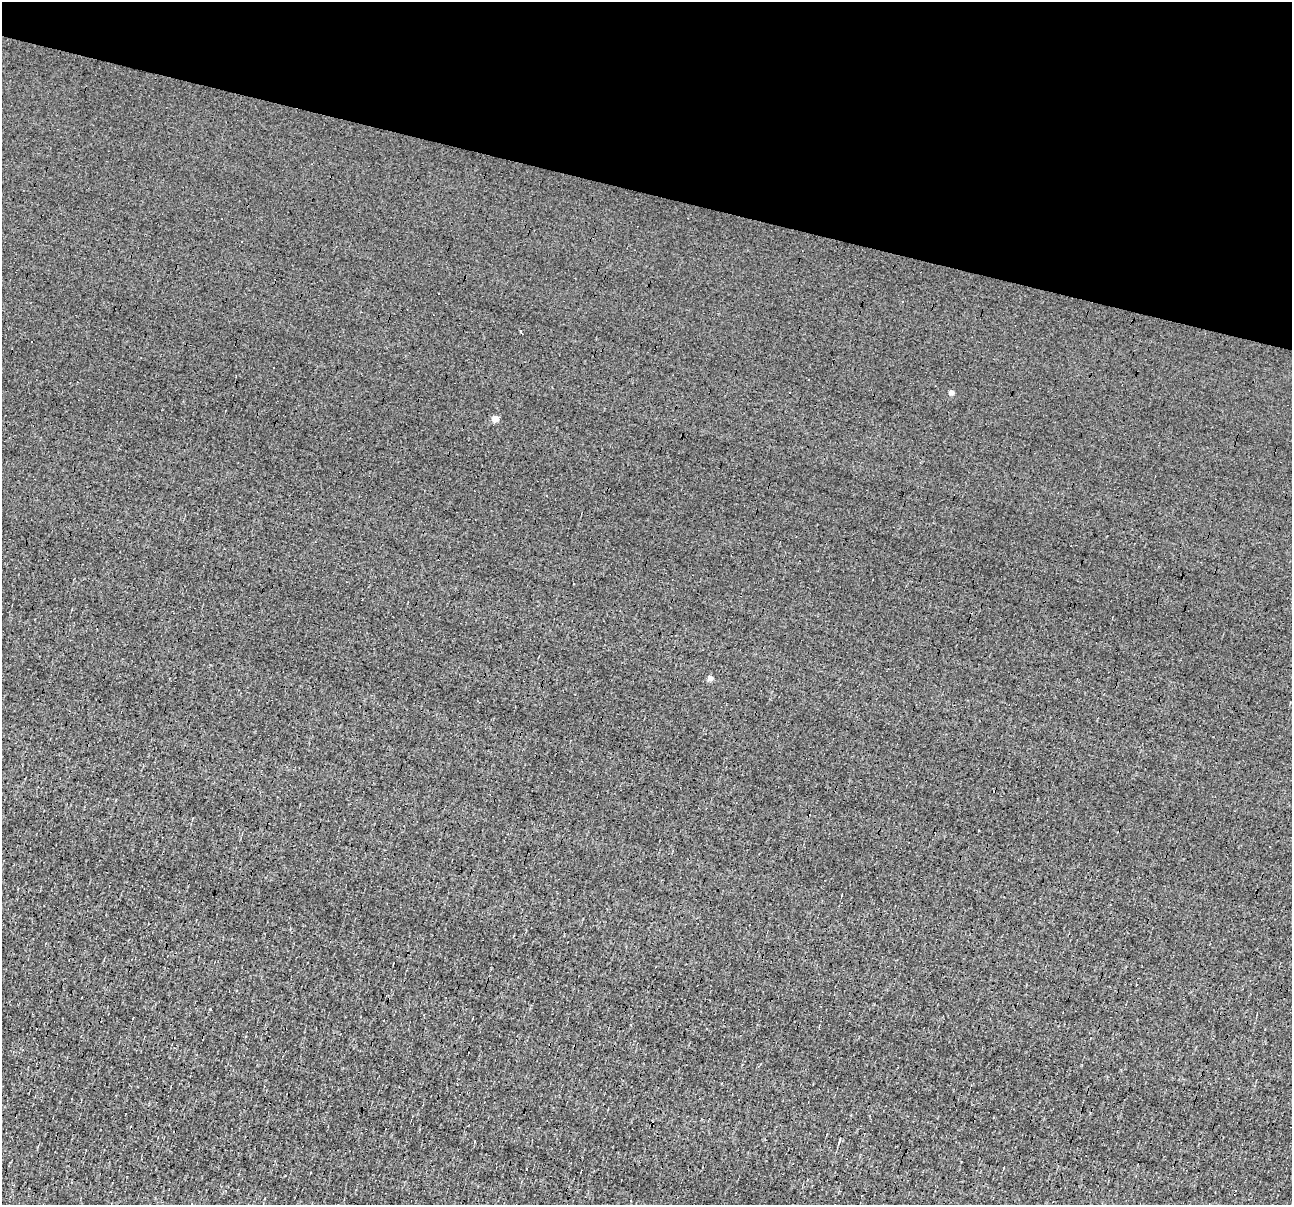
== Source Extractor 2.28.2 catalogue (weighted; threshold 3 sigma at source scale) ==
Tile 2 of 4 x 4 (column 2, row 1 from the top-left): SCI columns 1291-2580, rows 3858-5060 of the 5161 x 5185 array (HDU 1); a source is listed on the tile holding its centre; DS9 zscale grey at full resolution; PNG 1294 x 1207 px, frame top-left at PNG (2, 2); no overlay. Shown black and unused: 16% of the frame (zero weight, under 3 of 4 exposures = <1% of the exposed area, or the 3 px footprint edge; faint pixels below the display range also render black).
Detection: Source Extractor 2.28.2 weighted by HDU 2 'WHT'; one run over the whole footprint, this tile lists its part. Background 8.59e-04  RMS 0.042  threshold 0.191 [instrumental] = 3 sigma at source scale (4.5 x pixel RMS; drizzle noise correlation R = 1.50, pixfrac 1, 0.05/0.05 arcsec/px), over >= 5 px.
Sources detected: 7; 1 cosmic-ray / hot-pixel residue — not listed; the other 6 listed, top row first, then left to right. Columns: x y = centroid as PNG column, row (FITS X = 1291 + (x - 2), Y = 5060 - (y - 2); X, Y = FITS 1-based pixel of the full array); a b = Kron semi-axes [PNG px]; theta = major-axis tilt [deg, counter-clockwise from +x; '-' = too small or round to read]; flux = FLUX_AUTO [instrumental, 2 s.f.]
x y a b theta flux
521 331 3 3 - 16
951 393 5 4 - 22
495 419 4 4 - 70
710 678 4 4 - 39
840 1140 7 3 73 5.9
192 1204 3 3 - 3.7
Isophote crosses this tile's border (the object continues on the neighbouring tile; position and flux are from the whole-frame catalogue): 1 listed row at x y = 192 1204